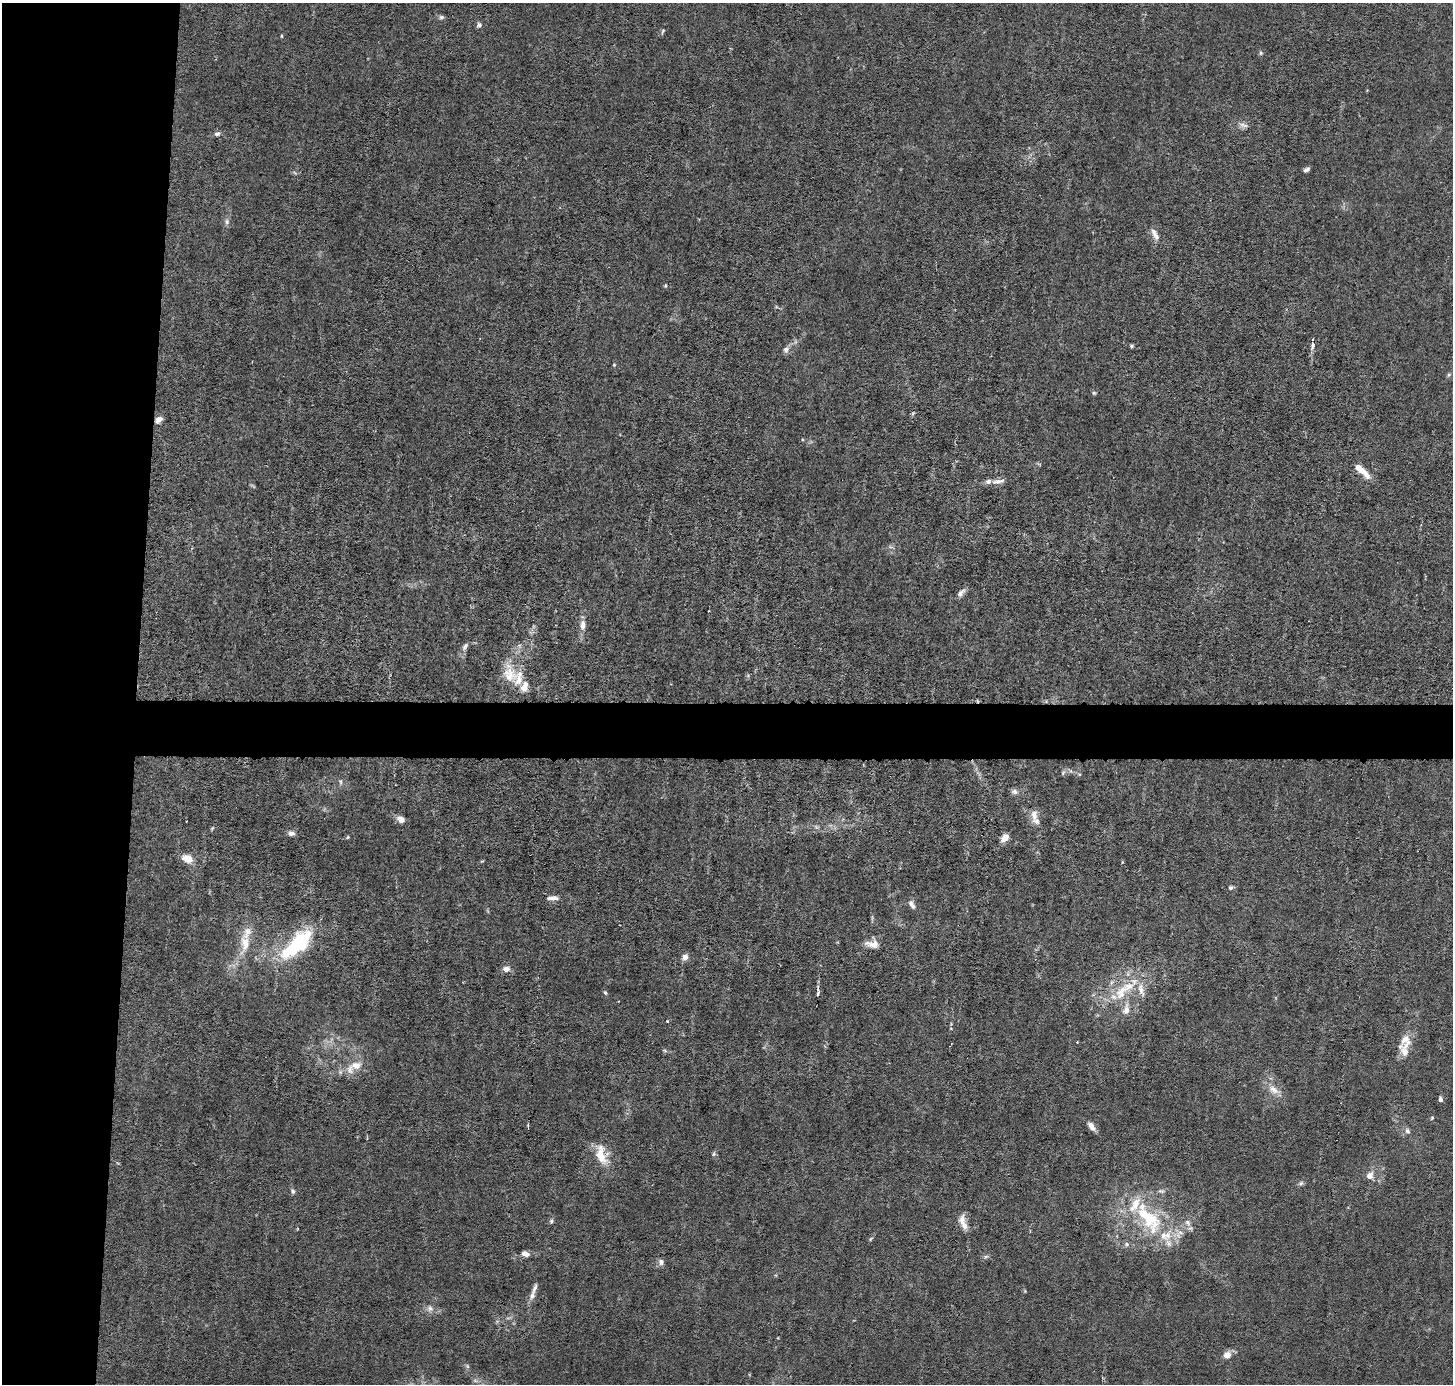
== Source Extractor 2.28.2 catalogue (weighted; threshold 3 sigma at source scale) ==
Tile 4 of 3 x 3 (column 1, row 2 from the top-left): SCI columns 1-1451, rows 1520-2901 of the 4354 x 4384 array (HDU 1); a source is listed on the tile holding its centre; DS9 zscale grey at full resolution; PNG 1455 x 1386 px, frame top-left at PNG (2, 3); no overlay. Shown black and unused: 13% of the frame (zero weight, under 3 of 6 exposures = <1% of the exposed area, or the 3 px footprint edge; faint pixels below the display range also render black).
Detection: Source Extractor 2.28.2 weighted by HDU 2 'WHT'; one run over the whole footprint, this tile lists its part. Background 0.0122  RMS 0.0027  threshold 0.0111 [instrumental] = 3 sigma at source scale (4.09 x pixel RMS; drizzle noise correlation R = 1.36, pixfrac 0.8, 0.05/0.05 arcsec/px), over >= 5 px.
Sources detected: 100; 1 too faint to see at this stretch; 1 inside a brighter object's white glare — not listed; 20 inside a brighter listed object's ellipse — not listed separately; the other 78 listed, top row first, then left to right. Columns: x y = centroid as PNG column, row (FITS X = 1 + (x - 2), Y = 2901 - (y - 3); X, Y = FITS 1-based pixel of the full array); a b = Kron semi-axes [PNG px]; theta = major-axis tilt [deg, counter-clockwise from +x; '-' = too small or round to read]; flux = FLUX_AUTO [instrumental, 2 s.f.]
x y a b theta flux
441 17 6 5 - 0.62
479 25 8 7 - 0.7
663 31 7 4 61 0.44
281 36 5 4 - 0.3
1261 53 7 4 -73 0.43
1245 125 12 6 25 1.1
217 134 8 6 14 0.82
1307 169 7 4 35 0.79
227 222 8 6 -77 0.81
1154 234 14 7 -61 1.7
665 286 5 4 - 0.3
1313 345 11 5 79 1.2
1131 346 4 4 - 0.45
786 349 10 7 63 1.1
614 365 4 4 - 0.25
1449 375 6 4 45 0.38
1094 393 5 5 - 0.37
159 420 10 6 39 1.3
1362 471 23 7 -43 3.7
998 481 21 7 10 1.8
961 593 13 6 50 1.2
583 625 13 8 89 1.9
465 646 11 6 57 1.1
509 675 30 18 -76 7.1
1071 771 6 4 -70 0.4
1063 773 8 5 64 0.53
341 782 8 4 -90 0.54
1014 792 9 7 -8 0.99
1034 815 17 9 88 2.2
400 819 10 7 -41 1.7
816 827 7 5 -45 0.61
212 828 6 4 45 0.34
291 833 8 6 -3 1.1
348 837 4 4 - 0.29
1005 838 7 5 48 3.1
187 859 15 10 -26 3.2
482 861 6 3 18 0.25
1231 888 5 5 - 0.74
553 898 15 6 1 1.4
912 904 13 6 -58 1.2
245 943 34 15 78 6.9
874 944 13 13 - 2.6
292 950 28 16 37 16
685 957 7 6 - 1.7
506 969 9 7 2 1.6
1141 990 19 7 -74 2.5
818 991 14 4 88 0.95
605 993 6 4 -62 0.43
1121 993 28 15 68 8.3
667 1021 4 4 - 0.2
1405 1040 20 14 -80 3.8
1077 1042 3 3 - 0.2
665 1051 7 5 -18 0.44
356 1065 17 11 8 3.4
340 1072 7 5 -46 0.64
1274 1090 20 10 -32 3.1
1440 1099 6 4 -77 0.83
1432 1118 5 4 - 0.3
1091 1126 11 6 -53 1.8
1407 1131 8 6 -71 0.89
714 1154 7 5 69 0.49
601 1155 28 15 -71 5.9
1370 1176 9 8 - 1.9
1301 1183 8 6 43 0.62
293 1191 7 6 - 0.62
1161 1191 11 6 -6 0.91
1148 1219 29 23 -4 14
962 1220 15 9 85 2.2
551 1221 6 5 - 0.51
1178 1234 20 15 39 4.7
870 1239 6 4 38 0.33
1126 1244 7 7 - 0.71
525 1254 10 6 -14 1.5
986 1257 7 4 44 0.52
661 1262 8 7 - 1.1
532 1296 13 7 63 1.4
430 1308 10 9 - 1.4
1227 1355 9 8 - 2
Overlapping masked pixels (flux is a lower limit): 2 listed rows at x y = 1313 345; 159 420